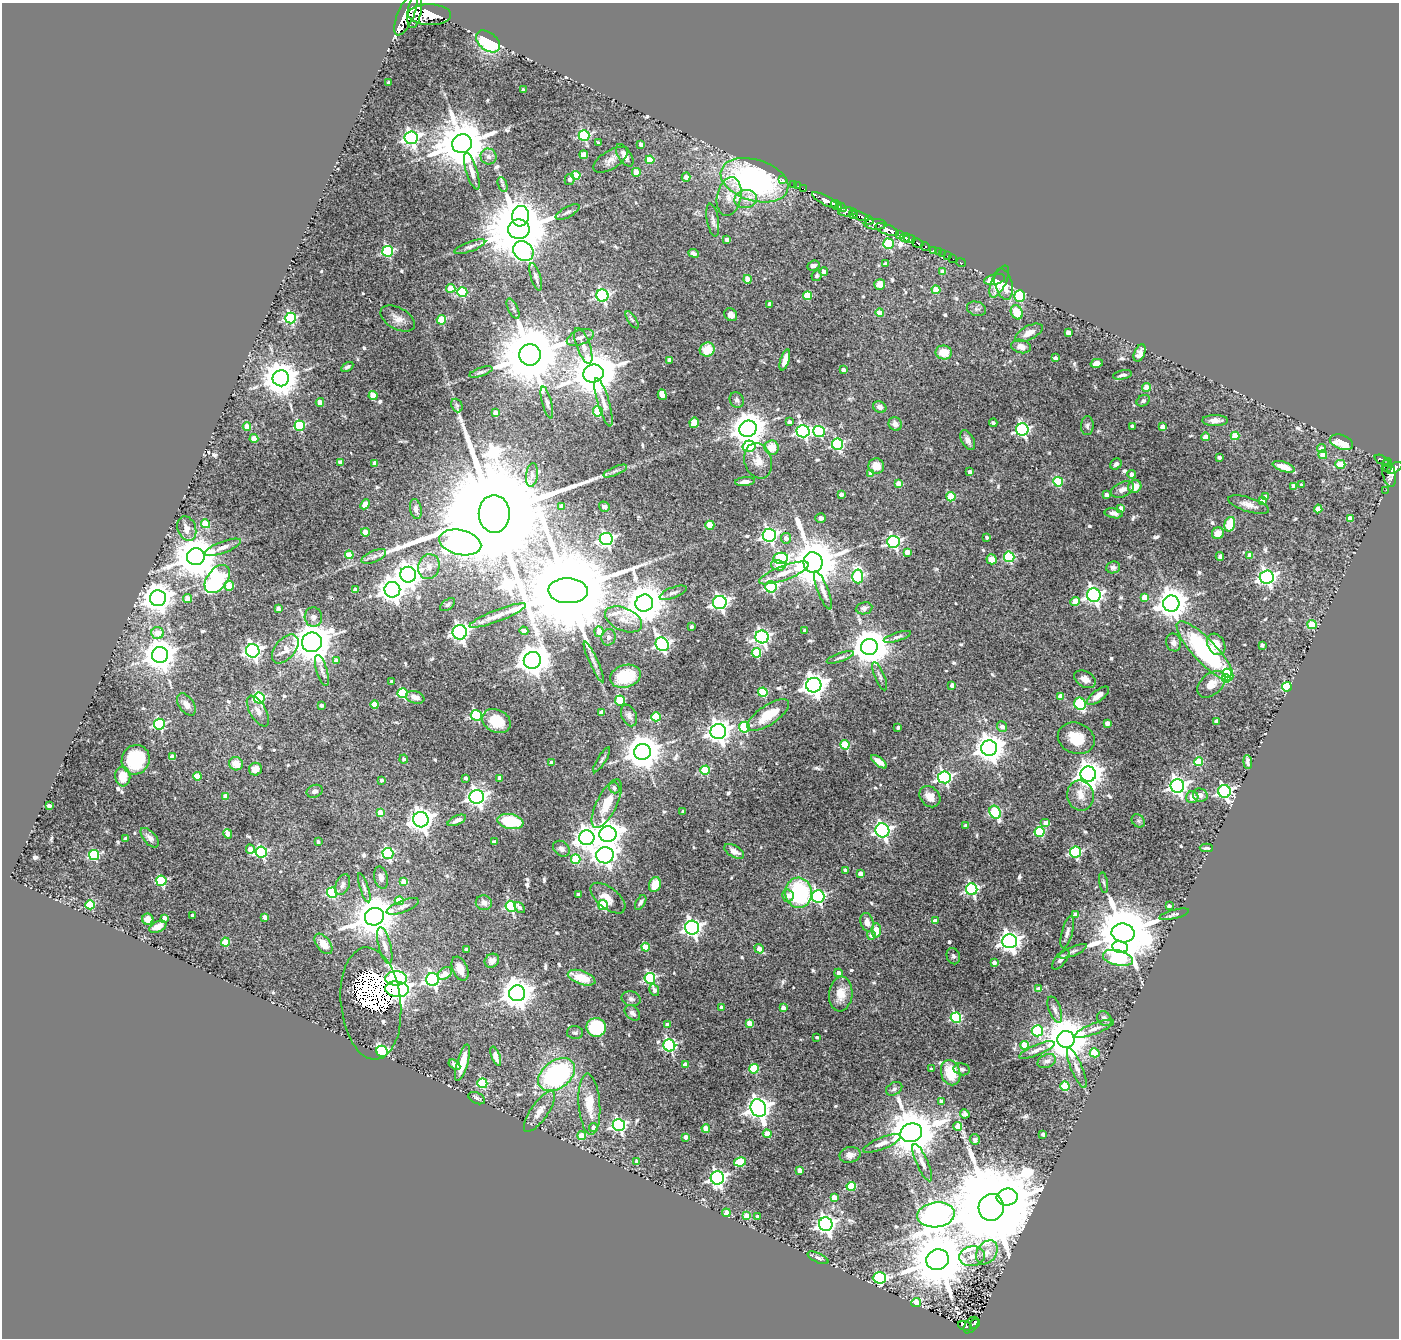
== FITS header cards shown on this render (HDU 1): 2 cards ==
NAXIS1  =                 1397
NAXIS2  =                 1336

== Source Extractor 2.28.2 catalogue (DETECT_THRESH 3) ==
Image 1397 x 1336 px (HDU 1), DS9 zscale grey, 1 PNG px = 1 image px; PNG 1401 x 1340 px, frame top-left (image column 1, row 1336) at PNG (2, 3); each listed source drawn as its Kron ellipse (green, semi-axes under 4 px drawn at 4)
Background 0.715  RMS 0.029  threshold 0.0875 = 3 sigma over >= 5 px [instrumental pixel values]
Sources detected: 626; of the 626, the 500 brightest by FLUX_AUTO listed and drawn (126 fainter detections omitted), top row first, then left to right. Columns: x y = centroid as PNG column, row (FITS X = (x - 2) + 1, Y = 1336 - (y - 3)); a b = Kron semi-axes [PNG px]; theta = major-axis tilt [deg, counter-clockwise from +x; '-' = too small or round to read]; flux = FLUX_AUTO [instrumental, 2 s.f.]
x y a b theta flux
415 10 18 7 80 3800
406 14 22 8 67 4500
430 15 21 10 -1 6100
488 41 14 9 -38 130
388 83 3 3 - 4.4
523 90 3 3 - 5
584 136 5 5 - 220
411 138 6 6 - 590
598 143 4 3 - 4.4
462 144 10 9 - 12000
641 144 4 4 - 7.4
584 155 4 4 - 30
625 155 13 6 -57 14
488 156 8 8 - 9.5
611 160 19 9 33 15
650 160 4 4 - 49
472 171 19 5 -73 16
636 172 4 4 - 36
576 175 4 4 - 67
686 177 4 4 - 12
570 179 5 5 - 6.4
782 179 3 3 - 12
754 180 35 20 -17 480
793 184 4 2 - 9.3
503 185 8 4 -71 4.2
798 186 2 2 - 8.2
804 189 4 2 - 33
729 197 19 12 78 29
746 199 11 9 12 18
825 200 15 4 -28 1700
836 205 6 3 -41 780
841 207 6 3 -35 720
568 212 13 5 28 6.7
847 212 9 4 1 420
853 214 5 3 - 230
520 216 10 8 83 300
860 216 9 4 -20 640
713 220 17 6 -80 9.5
869 220 5 3 - 280
875 224 11 5 -2 910
519 229 11 10 - 22000
887 230 12 5 -21 2400
900 235 4 3 - 450
905 238 5 3 - 750
910 239 6 4 0 1200
727 240 4 3 - 7.8
917 243 6 3 -29 230
888 244 5 5 - 150
925 246 5 4 - 140
470 247 16 5 20 7.7
934 250 3 3 - 35
388 251 5 5 - 230
523 251 11 9 -41 340
938 252 2 2 - 6.9
694 253 5 4 - 7.5
943 254 2 2 - 8.3
947 256 2 2 - 4.4
953 259 2 2 - 4.1
961 263 5 2 - 11
885 264 4 4 - 5
814 266 6 4 23 8.7
824 271 4 4 - 9.8
943 272 4 4 - 24
816 276 5 5 - 4.7
536 277 14 5 -72 7.2
748 279 4 4 - 30
995 279 11 5 14 30
999 282 17 7 64 31
880 284 5 5 - 24
1004 284 16 8 -75 38
451 288 4 4 - 32
936 290 4 4 - 53
462 292 5 5 - 130
602 296 6 6 - 350
807 296 4 4 - 62
1020 296 6 5 - 150
770 304 4 4 - 11
513 309 11 5 -65 5.9
976 309 10 7 -18 6.3
1017 312 7 5 -63 43
880 313 4 4 - 25
731 315 7 6 - 13
291 318 5 5 - 250
398 319 19 10 -28 19
441 320 5 4 - 73
632 320 10 4 -57 4.5
1068 332 4 4 - 16
1029 333 15 7 27 16
580 337 14 7 21 12
583 346 19 7 -70 17
1021 346 10 6 -13 12
707 350 7 7 - 41
944 352 8 7 - 33
1140 353 9 5 67 11
530 355 11 10 - 20000
1055 358 4 4 - 7.7
670 360 4 4 - 19
785 360 11 4 72 17
1097 363 6 4 13 15
347 367 6 4 33 4.4
843 370 4 3 - 4.7
481 372 12 4 19 4.8
593 373 10 9 - 8600
1122 375 9 4 11 6.2
281 378 8 8 - 4600
1147 387 4 4 - 39
373 395 4 4 - 53
662 395 5 4 - 27
737 400 8 7 - 6
1143 401 7 5 28 4.7
320 402 4 4 - 21
547 402 16 4 -75 8.1
603 402 25 6 -74 17
457 405 7 5 -67 4
880 407 7 5 -26 8.7
598 411 5 5 - 89
495 413 4 4 - 16
1215 420 12 5 0 12
789 422 4 3 - 7.3
694 423 5 4 - 53
993 423 4 3 - 4.5
895 424 7 6 - 9
300 426 5 5 - 160
1087 426 9 6 86 5.2
1132 426 4 3 - 4.7
247 427 4 4 - 29
1163 427 4 4 - 24
748 429 8 8 - 4000
1022 430 6 6 - 380
803 431 6 6 - 410
819 431 6 5 - 170
1235 436 4 4 - 60
1206 437 4 4 - 32
254 438 4 4 - 26
968 440 11 6 -62 9.8
1341 442 12 7 -21 44
837 444 5 5 - 270
749 446 6 5 - 170
772 448 7 7 - 32
1321 448 4 4 - 19
1323 455 4 4 - 42
1219 457 4 3 - 7.5
1382 460 7 3 -24 160
758 461 18 13 -72 26
340 462 4 4 - 15
1388 462 4 3 - 170
375 463 4 4 - 21
1116 464 6 5 - 5.7
1340 464 5 4 - 53
876 466 8 7 - 26
1284 467 11 5 -18 24
1387 467 3 3 - 44
1395 468 9 4 30 540
615 471 13 4 23 5.8
970 472 4 3 - 10
1389 473 13 6 -76 460
871 474 4 4 - 23
1131 474 4 4 - 10
532 475 12 6 82 9.9
745 482 10 4 6 10
1058 482 5 5 - 110
899 484 4 4 - 28
1301 485 3 3 - 4
1135 486 7 6 - 24
1294 487 4 4 - 25
1122 489 12 7 25 11
1386 490 2 2 - 6.6
841 494 4 4 - 12
1106 495 4 4 - 9.6
1265 496 4 4 - 7.3
951 497 4 4 - 93
1262 501 4 4 - 18
365 504 5 4 - 31
1249 505 21 7 -17 16
562 506 4 3 - 9.7
604 507 6 5 - 7
1121 508 4 4 - 21
416 509 10 5 -79 9.5
1318 509 4 4 - 31
1114 513 9 5 -11 7.3
494 514 19 15 -89 120000
821 518 5 5 - 6.8
1350 519 4 4 - 29
205 524 4 4 - 61
1230 524 7 5 75 56
710 525 4 4 - 65
187 528 13 9 -71 16
365 532 4 4 - 32
1218 533 6 5 - 16
769 535 6 6 - 520
987 537 3 3 - 5.2
786 538 5 5 - 13
606 539 6 6 - 400
460 542 21 12 -13 1900
893 542 6 6 - 380
223 547 19 5 20 14
907 552 4 4 - 21
349 555 4 4 - 50
1250 555 4 4 - 22
374 556 13 5 24 8.5
196 557 9 8 - 8300
1009 557 5 5 - 180
1220 557 4 4 - 5
781 558 7 5 6 200
992 559 5 5 - 26
813 563 10 9 - 11000
778 565 7 5 -14 33
429 567 12 10 77 19
1113 567 7 6 - 5.9
784 573 26 7 20 29
408 575 8 8 - 1900
858 576 7 5 -86 170
1267 577 7 6 - 690
217 579 16 10 53 440
229 586 5 4 - 74
771 587 5 5 - 250
355 589 4 4 - 5.6
392 590 8 8 - 2100
823 590 20 5 -69 13
568 591 20 12 -3 64000
673 593 14 5 21 8.3
1094 595 7 6 - 730
1144 597 4 4 - 30
158 598 8 8 - 2800
187 599 4 4 - 18
1075 601 5 4 - 37
644 603 9 8 - 6100
720 603 7 6 - 590
1171 604 8 8 - 3300
448 605 8 5 37 4.3
864 608 8 6 9 5.4
278 609 4 4 - 16
498 615 30 6 21 22
313 617 9 9 - 9.8
624 619 20 11 -24 28
1312 625 4 4 - 73
691 627 3 3 - 5.7
524 631 4 4 - 13
805 631 4 3 - 11
460 632 7 7 - 780
599 632 5 5 - 28
157 633 6 5 - 29
608 637 8 7 - 7
762 637 6 6 - 540
897 637 14 4 17 6.2
312 642 10 10 - 6000
1174 643 9 7 -71 7.7
662 644 7 6 - 440
1216 644 11 8 -60 24
1262 645 4 4 - 6.9
869 647 8 8 - 5500
285 649 17 10 50 27
253 651 7 6 - 710
1205 651 39 11 -47 340
756 653 5 4 - 120
160 655 8 8 - 3500
840 657 14 3 19 5.5
532 660 9 8 - 3100
336 661 4 4 - 16
594 662 22 4 -66 9.9
322 670 16 5 -73 10
1227 673 4 4 - 150
625 676 15 11 17 65
880 676 15 5 -67 6.9
1226 678 4 4 - 58
1085 679 11 8 -29 13
392 682 3 3 - 5.7
1211 684 16 10 41 20
814 685 7 7 - 1600
952 685 4 4 - 12
1287 687 5 5 - 140
763 692 4 4 - 99
402 693 5 5 - 130
1061 696 4 4 - 31
1098 696 13 5 37 17
415 697 9 6 -17 16
259 698 5 5 - 160
620 700 5 5 - 91
186 704 12 7 -55 14
375 704 4 4 - 51
1080 704 6 5 - 150
322 705 4 3 - 6.4
258 711 17 8 -59 15
602 713 4 4 - 24
476 715 5 5 - 220
629 715 11 7 -67 8.3
768 715 24 9 34 56
656 717 5 4 - 93
496 721 15 11 -26 47
1217 722 4 4 - 16
1107 723 4 4 - 11
159 724 5 5 - 220
1002 726 5 5 - 11
744 727 5 5 - 160
898 727 3 3 - 5.6
718 731 7 7 - 1700
1076 738 19 15 -22 52
845 745 5 4 - 99
989 748 8 7 - 2700
642 752 8 8 - 4700
172 757 4 4 - 18
404 759 4 4 - 4.7
136 760 15 14 - 95
602 760 14 4 58 4.9
879 762 9 4 -38 14
1199 762 4 4 - 84
1248 762 7 4 -85 5.4
551 763 4 3 - 11
236 764 7 6 - 24
255 769 7 6 - 17
705 770 4 4 - 100
1088 774 8 7 - 2300
197 776 4 4 - 45
123 777 10 7 -85 31
944 777 6 6 - 400
466 778 3 3 - 5
500 778 4 4 - 15
381 780 3 3 - 6
1177 786 7 7 - 830
614 788 6 5 - 6
315 791 8 6 20 8.1
1224 791 6 6 - 450
1200 795 7 6 - 6.8
226 796 4 4 - 22
1080 796 15 13 -78 26
477 797 7 7 - 970
930 797 12 9 -46 19
1192 797 6 6 - 12
607 804 27 10 63 47
49 806 4 4 - 9.5
683 811 3 3 - 4.8
995 812 7 5 -60 140
380 813 4 4 - 36
421 820 8 7 - 1600
457 820 10 4 24 9.1
510 821 13 7 -10 91
1138 821 7 6 - 4.3
1046 823 5 4 - 18
966 825 3 3 - 6.3
882 830 7 6 - 620
1040 832 5 5 - 140
228 834 5 4 - 16
608 834 8 8 - 2000
150 838 12 6 -48 9.3
587 838 7 7 - 1700
126 839 4 3 - 5
318 842 3 3 - 5.1
494 842 4 3 - 4
1206 848 6 3 -1 4.2
250 849 4 4 - 24
561 849 9 7 -39 9.2
734 851 11 5 -29 15
261 852 6 5 - 270
1075 852 5 5 - 190
388 854 6 5 - 220
94 855 5 5 - 170
605 855 9 8 - 1100
576 859 5 4 - 84
845 870 4 3 - 6.1
860 874 4 4 - 18
381 878 11 7 -77 10
161 881 5 5 - 180
404 882 4 4 - 27
1104 883 10 4 -81 4.1
343 885 11 6 66 9.3
655 885 7 6 - 34
364 888 15 4 -72 6.5
972 889 6 5 - 340
332 893 5 5 - 120
799 893 15 13 -86 190
578 894 4 3 - 7.1
788 896 6 6 - 12
818 896 6 6 - 360
608 898 21 10 -39 23
399 901 4 4 - 31
641 902 8 4 58 5.8
484 903 8 7 - 12
90 905 5 4 - 100
603 905 5 4 - 89
403 906 17 6 21 9.5
511 906 5 5 - 230
1169 906 4 3 - 5.7
520 907 6 4 -51 6.3
1174 914 15 4 14 5.7
192 915 3 3 - 5
1076 915 4 4 - 29
265 917 4 4 - 13
374 917 10 8 22 6700
164 918 4 4 - 14
148 919 6 5 - 17
935 921 4 4 - 17
867 922 9 6 -72 15
158 927 9 5 26 15
692 928 7 7 - 750
876 930 7 4 -86 39
1067 932 16 5 75 9
1123 933 11 9 -9 18000
871 935 4 4 - 13
1009 941 7 7 - 1300
225 942 4 4 - 71
323 944 12 7 -54 24
385 946 19 6 -75 14
646 947 4 4 - 56
1120 947 8 5 -9 310
466 949 3 3 - 4.6
759 949 5 4 - 20
1073 951 15 4 23 6.6
953 956 8 6 -69 5.3
1118 958 15 7 -13 290
1061 959 12 5 53 8.9
492 961 7 6 - 9.2
994 962 4 4 - 13
460 969 13 7 -67 19
838 973 4 4 - 12
445 974 8 5 37 19
396 978 11 7 0 590
582 978 14 6 -19 47
650 978 5 5 - 230
432 979 6 6 - 550
397 989 11 8 -7 1900
1039 989 4 4 - 28
654 990 6 4 -62 9.4
517 993 8 8 - 3300
841 994 17 11 85 30
631 999 9 7 -14 6.5
371 1003 56 30 -84 1200
722 1007 3 3 - 8.5
783 1008 4 4 - 14
1055 1009 14 6 -70 8.6
632 1013 9 6 -45 7.9
956 1018 5 5 - 200
1104 1019 8 6 -50 9.2
750 1023 4 4 - 39
667 1025 4 4 - 20
596 1027 9 9 - 120
1094 1029 21 5 21 13
1037 1031 6 5 - 160
575 1033 8 6 -2 5.3
817 1037 3 3 - 4.1
1066 1039 8 8 - 8400
669 1045 6 6 - 320
1024 1045 4 4 - 73
1037 1050 19 5 22 11
382 1051 6 5 - 280
1095 1053 5 4 - 68
496 1056 10 4 -69 24
1047 1061 9 6 25 8.5
462 1063 19 5 73 42
454 1065 6 4 -35 5.8
685 1065 4 4 - 20
1077 1068 21 5 -67 13
754 1069 5 5 - 95
931 1069 3 3 - 4.1
962 1069 8 6 -12 5
951 1073 13 9 -76 55
556 1075 20 14 37 340
482 1083 5 5 - 160
1065 1086 4 4 - 90
894 1089 8 6 29 6
477 1098 9 5 -25 6.1
941 1101 4 3 - 8.8
589 1104 31 10 -86 41
758 1108 9 7 -67 1600
539 1111 24 8 55 21
965 1114 5 4 - 5.6
619 1125 6 6 - 380
958 1126 4 4 - 24
593 1127 4 4 - 7.4
706 1128 4 4 - 41
911 1133 11 9 19 11000
767 1134 4 4 - 38
1043 1134 4 3 - 8.1
582 1136 4 4 - 44
686 1137 4 4 - 11
975 1140 5 5 - 5.5
882 1143 20 6 22 15
850 1155 10 8 11 12
637 1161 4 4 - 7.2
740 1162 6 4 11 80
922 1163 20 6 -66 13
800 1170 4 4 - 26
717 1178 6 6 - 650
851 1186 4 4 - 110
834 1197 4 4 - 30
1007 1197 10 8 7 2200
991 1207 13 12 - 61000
726 1213 4 4 - 26
936 1215 19 12 7 2900
747 1216 4 4 - 46
757 1217 4 4 - 11
826 1224 7 7 - 910
987 1252 13 9 56 20
972 1256 13 10 8 21
818 1258 11 4 -24 5.3
938 1260 11 10 - 20000
879 1278 6 5 - 220
916 1302 5 4 - 84
975 1324 5 3 - 63
971 1325 9 5 52 91
965 1326 7 4 -14 75
At the frame edge (FLAGS 8, measured only in part): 1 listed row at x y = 1395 468
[126 fainter detections neither listed nor drawn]